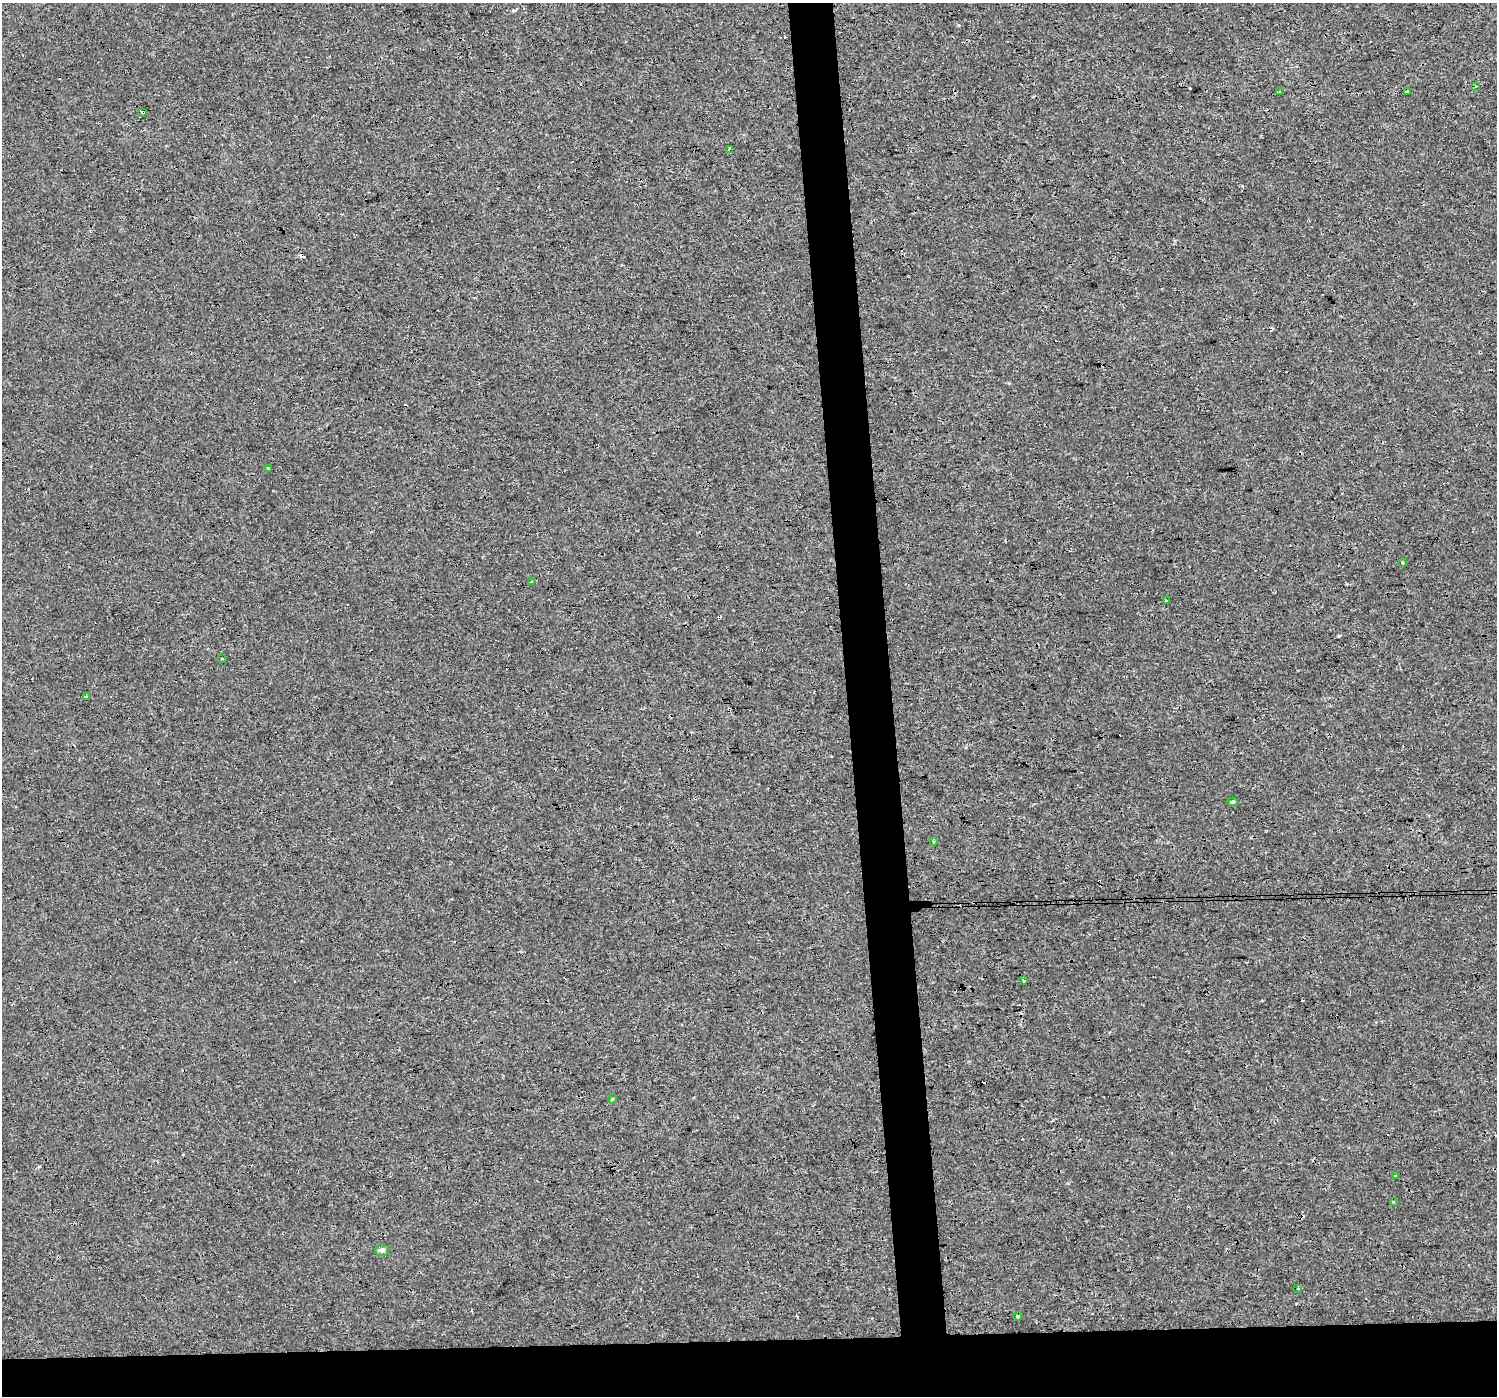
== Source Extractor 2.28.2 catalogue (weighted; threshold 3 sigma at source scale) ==
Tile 8 of 3 x 3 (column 2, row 3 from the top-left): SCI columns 1495-2989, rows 4-1397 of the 4483 x 4230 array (HDU 1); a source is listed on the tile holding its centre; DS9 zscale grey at full resolution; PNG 1499 x 1398 px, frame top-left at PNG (2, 3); each listed source drawn as its Kron ellipse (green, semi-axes under 4 px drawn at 4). Shown black and unused: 7% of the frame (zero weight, under 3 of 4 exposures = <1% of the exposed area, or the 3 px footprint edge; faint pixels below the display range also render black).
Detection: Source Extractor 2.28.2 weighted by HDU 2 'WHT'; one run over the whole footprint, this tile lists its part. Background 8.61e-04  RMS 0.0018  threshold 0.00808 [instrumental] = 3 sigma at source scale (4.5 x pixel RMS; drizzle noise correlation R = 1.50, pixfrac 1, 0.0396/0.0396 arcsec/px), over >= 5 px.
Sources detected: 29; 9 cosmic-ray / hot-pixel residue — neither listed nor drawn; the other 20 listed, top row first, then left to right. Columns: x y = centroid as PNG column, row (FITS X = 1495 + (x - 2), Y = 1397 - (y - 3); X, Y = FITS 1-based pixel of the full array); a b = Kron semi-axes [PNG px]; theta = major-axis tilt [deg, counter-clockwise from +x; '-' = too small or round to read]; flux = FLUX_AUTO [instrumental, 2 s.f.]
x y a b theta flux
1475 86 4 3 - 0.4
1280 91 3 3 - 0.35
1408 92 3 3 - 0.38
143 112 3 3 - 0.94
730 149 4 3 - 0.79
268 468 3 2 - 0.17
1403 563 4 2 - 0.16
531 582 3 3 - 0.38
1166 601 3 3 - 0.25
222 659 3 3 - 0.31
87 697 4 3 - 1.1
1233 802 5 4 - 0.35
933 841 4 3 - 0.24
1024 981 3 3 - 0.22
612 1099 5 4 - 0.25
1395 1176 3 3 - 0.19
1393 1202 4 4 - 0.2
382 1250 7 6 - 0.56
1298 1288 3 3 - 0.55
1018 1316 4 3 - 0.7
Overlapping masked pixels (flux is a lower limit): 2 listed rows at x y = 143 112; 730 149